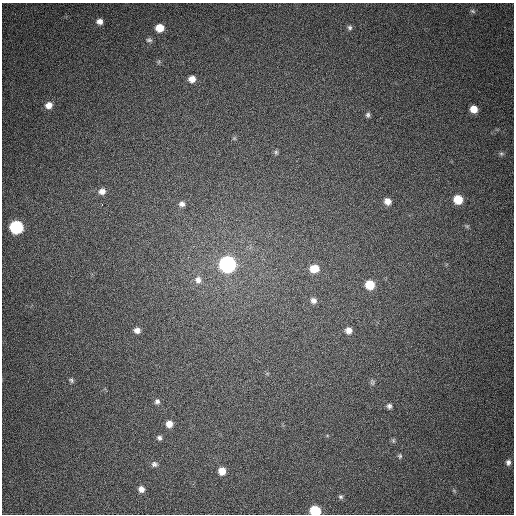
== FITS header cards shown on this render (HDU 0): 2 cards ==
NAXIS1  =                  512
NAXIS2  =                  512

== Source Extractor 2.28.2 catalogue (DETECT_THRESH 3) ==
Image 512 x 512 px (HDU 0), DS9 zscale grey, 1 PNG px = 1 image px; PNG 516 x 516 px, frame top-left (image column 1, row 512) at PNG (2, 3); no overlay
Background 390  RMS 9.8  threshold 29.5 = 3 sigma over >= 5 px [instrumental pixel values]
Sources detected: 42; all 42 listed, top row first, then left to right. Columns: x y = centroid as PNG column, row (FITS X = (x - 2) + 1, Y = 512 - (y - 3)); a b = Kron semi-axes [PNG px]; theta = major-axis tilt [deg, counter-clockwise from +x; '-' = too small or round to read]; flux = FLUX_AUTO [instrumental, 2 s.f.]
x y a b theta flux
473 11 8 5 -27 1100
100 21 8 7 - 3800
350 27 7 6 - 1600
160 28 7 7 - 10000
149 40 9 6 -1 1700
158 62 6 4 70 880
192 79 6 6 - 5200
49 105 8 7 - 4900
474 109 7 6 - 7100
368 115 7 5 76 1500
234 138 6 4 -44 850
276 152 6 5 - 1200
501 154 6 5 - 1100
102 191 9 7 18 4000
458 199 7 7 - 15000
388 201 7 7 - 4800
182 204 8 7 - 2900
102 205 3 2 - 3000
467 226 6 5 - 1000
16 227 8 7 - 84000
227 264 8 8 - 230000
314 269 10 8 6 9600
198 280 10 9 - 4200
370 285 7 7 - 16000
313 301 8 7 - 2700
137 330 6 5 - 3300
348 330 7 7 - 4300
71 380 6 5 - 1300
372 382 8 6 87 1500
157 401 7 7 - 2200
389 406 6 6 - 1900
169 424 7 7 - 5300
159 438 6 6 - 1800
393 440 7 5 72 1100
400 456 6 5 - 1200
508 462 7 6 - 2200
154 464 8 7 - 2100
222 471 8 7 - 7400
141 489 7 6 - 3400
454 491 6 4 -20 870
341 497 6 5 - 1200
315 511 7 6 - 33000
At the frame edge (FLAGS 8, measured only in part): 1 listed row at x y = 315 511